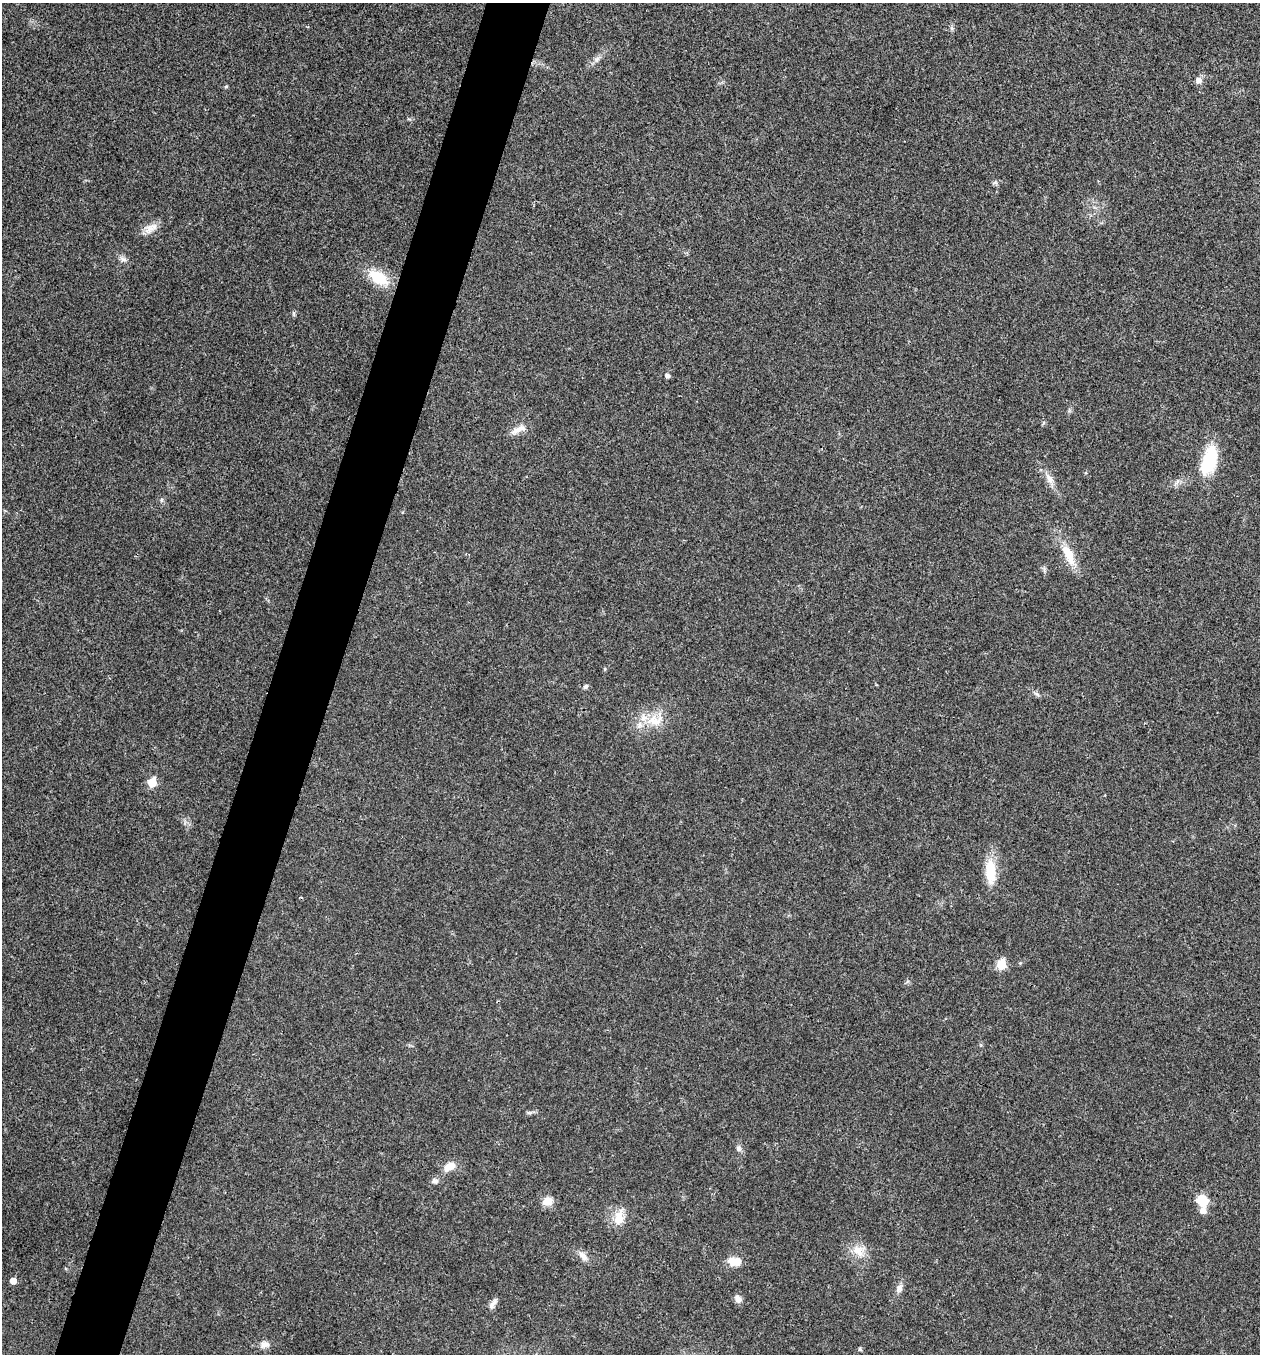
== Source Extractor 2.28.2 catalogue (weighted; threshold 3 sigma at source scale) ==
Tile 7 of 4 x 4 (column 3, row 2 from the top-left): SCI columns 2651-3908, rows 2712-4063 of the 5433 x 5419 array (HDU 1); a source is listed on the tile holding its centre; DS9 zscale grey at full resolution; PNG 1262 x 1356 px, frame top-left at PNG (2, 3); no overlay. Shown black and unused: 5% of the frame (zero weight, under 3 of 4 exposures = <1% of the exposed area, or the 3 px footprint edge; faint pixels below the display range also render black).
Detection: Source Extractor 2.28.2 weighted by HDU 2 'WHT'; one run over the whole footprint, this tile lists its part. Background 0.0239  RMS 0.0041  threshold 0.0183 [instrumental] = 3 sigma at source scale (4.5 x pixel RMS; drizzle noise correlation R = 1.50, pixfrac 1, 0.05/0.05 arcsec/px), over >= 5 px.
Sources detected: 41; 1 cosmic-ray / hot-pixel residue — not listed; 3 inside a brighter listed object's ellipse — not listed separately; the other 37 listed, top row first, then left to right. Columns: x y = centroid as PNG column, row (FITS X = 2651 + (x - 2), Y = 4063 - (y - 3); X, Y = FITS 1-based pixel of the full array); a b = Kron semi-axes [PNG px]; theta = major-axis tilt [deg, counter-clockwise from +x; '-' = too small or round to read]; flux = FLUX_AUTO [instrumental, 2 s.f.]
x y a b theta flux
951 28 7 4 -89 0.76
597 59 9 7 52 1.6
1198 80 9 8 - 2.1
226 86 6 3 19 0.42
995 183 7 4 18 0.78
151 228 21 10 37 3.9
123 259 10 6 -20 1.5
378 278 30 15 -33 11
294 313 7 4 -89 0.62
667 375 5 5 - 1.2
518 429 22 8 24 3.7
1209 460 34 16 72 19
1049 479 18 8 -61 3.4
161 500 6 4 71 0.55
1068 554 33 11 -65 9.5
586 686 7 6 - 0.84
1037 694 8 4 -37 0.85
655 720 26 14 6 9.1
152 783 6 5 - 13
990 872 33 13 -87 11
1001 964 6 5 - 14
529 1113 7 4 18 0.75
739 1148 9 7 -75 1.3
449 1167 16 10 31 4.7
435 1181 9 7 0 1.6
1202 1200 12 10 -44 8.3
547 1201 13 10 13 3.8
619 1217 23 13 85 6.2
858 1251 18 13 -46 6
583 1256 15 8 -48 2.8
734 1261 17 10 -10 5.1
13 1281 5 5 - 3.5
899 1288 12 8 62 2.1
738 1299 9 7 -49 2.2
492 1304 15 6 58 1.9
265 1344 12 9 4 2.3
860 1349 5 4 - 0.55